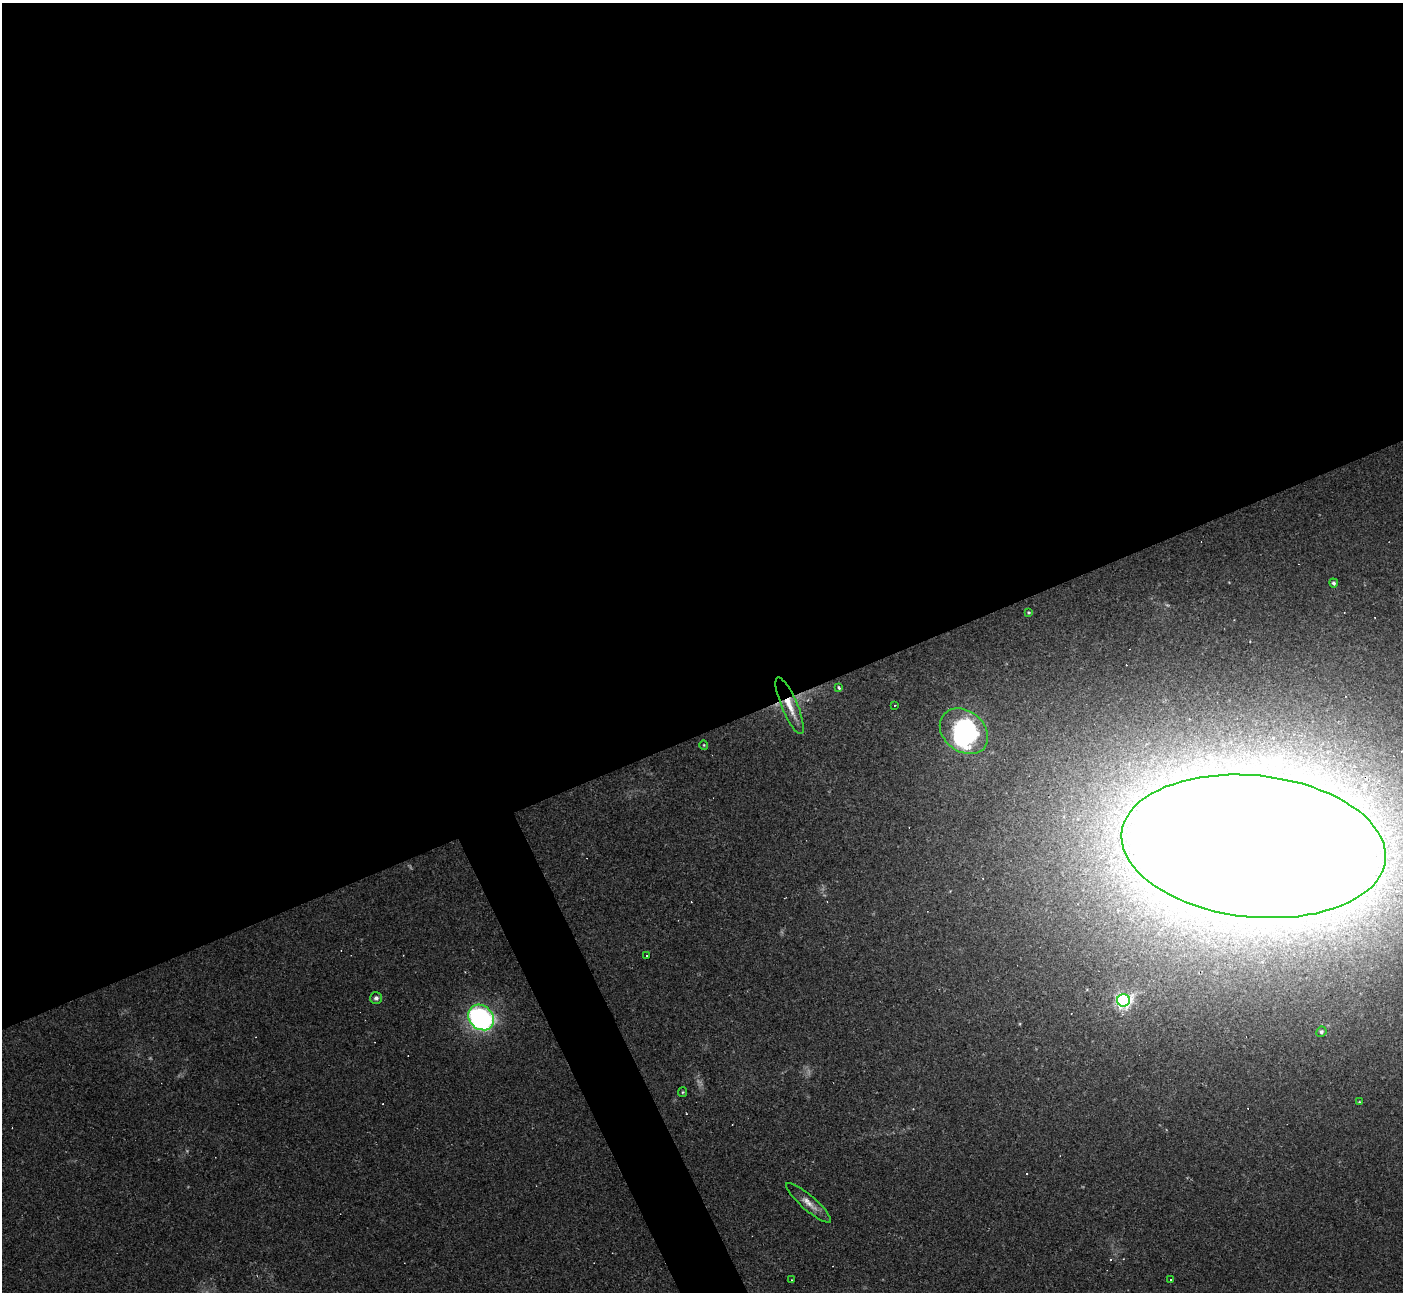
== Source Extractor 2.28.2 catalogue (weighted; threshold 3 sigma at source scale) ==
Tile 2 of 4 x 4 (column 2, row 1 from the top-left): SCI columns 1408-2808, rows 4152-5441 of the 5609 x 5597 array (HDU 1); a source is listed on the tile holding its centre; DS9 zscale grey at full resolution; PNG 1405 x 1294 px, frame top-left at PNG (2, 3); each listed source drawn as its Kron ellipse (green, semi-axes under 4 px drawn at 4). Shown black and unused: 58% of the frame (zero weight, under 2 of 3 exposures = <1% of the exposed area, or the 3 px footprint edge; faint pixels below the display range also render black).
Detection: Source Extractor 2.28.2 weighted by HDU 2 'WHT'; one run over the whole footprint, this tile lists its part. Background 0.0523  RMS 0.0053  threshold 0.0239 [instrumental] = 3 sigma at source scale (4.5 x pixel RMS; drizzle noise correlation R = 1.50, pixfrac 1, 0.05/0.05 arcsec/px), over >= 5 px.
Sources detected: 27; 3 inside a brighter object's white glare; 6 cosmic-ray / hot-pixel residue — neither listed nor drawn; the other 18 listed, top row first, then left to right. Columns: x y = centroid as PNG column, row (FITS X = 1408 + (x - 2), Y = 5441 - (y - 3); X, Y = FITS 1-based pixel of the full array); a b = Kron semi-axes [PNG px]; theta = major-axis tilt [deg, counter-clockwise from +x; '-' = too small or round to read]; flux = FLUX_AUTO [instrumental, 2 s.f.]
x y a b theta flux
1334 583 4 4 - 1.1
1028 612 4 3 - 0.58
839 688 3 3 - 0.98
895 705 3 2 - 0.34
790 706 30 8 -67 8.9
964 731 26 20 -38 52
704 745 5 4 - 0.52
1253 846 132 71 -6 5900
646 955 3 2 - 1
376 998 6 6 - 1.6
1123 1000 6 6 - 150
481 1017 14 11 -44 140
1321 1032 5 5 - 1.1
683 1092 5 4 - 0.62
1359 1102 3 3 - 0.45
808 1203 29 7 -41 5.3
791 1280 3 2 - 0.36
1171 1280 2 2 - 0.46
Overlapping masked pixels (flux is a lower limit): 2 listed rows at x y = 790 706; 1253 846
Isophote crosses this tile's border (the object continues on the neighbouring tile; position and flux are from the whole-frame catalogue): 1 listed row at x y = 1253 846